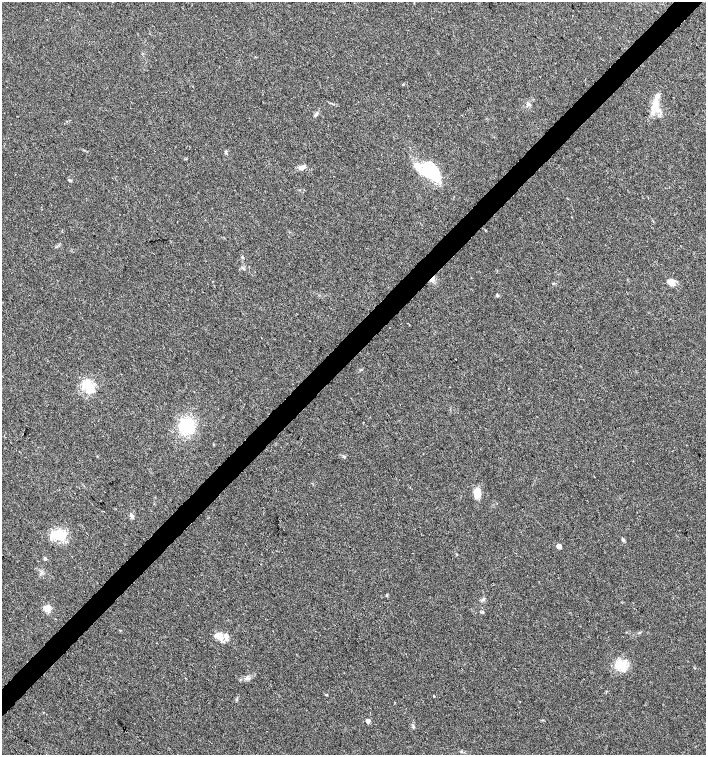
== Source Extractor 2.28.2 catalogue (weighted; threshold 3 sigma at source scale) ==
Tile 10 of 4 x 4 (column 2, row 3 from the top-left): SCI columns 1629-3036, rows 1506-3010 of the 6007 x 6026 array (HDU 1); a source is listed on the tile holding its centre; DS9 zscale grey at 2 x 2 block average (1 PNG px = mean of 2 x 2 image px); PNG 708 x 757 px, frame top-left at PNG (2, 2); no overlay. Shown black and unused: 4% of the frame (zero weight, under 3 of 4 exposures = <1% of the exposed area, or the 3 px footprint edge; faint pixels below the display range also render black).
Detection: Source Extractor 2.28.2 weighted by HDU 2 'WHT'; one run over the whole footprint, this tile lists its part. Background 0.021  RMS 0.0028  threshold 0.0128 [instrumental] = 3 sigma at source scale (4.5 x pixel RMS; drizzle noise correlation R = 1.50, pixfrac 1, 0.0396/0.0396 arcsec/px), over >= 5 px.
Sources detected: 38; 1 inside a brighter object's white glare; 1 cosmic-ray / hot-pixel residue — not listed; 3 inside a brighter listed object's ellipse — not listed separately; the other 33 listed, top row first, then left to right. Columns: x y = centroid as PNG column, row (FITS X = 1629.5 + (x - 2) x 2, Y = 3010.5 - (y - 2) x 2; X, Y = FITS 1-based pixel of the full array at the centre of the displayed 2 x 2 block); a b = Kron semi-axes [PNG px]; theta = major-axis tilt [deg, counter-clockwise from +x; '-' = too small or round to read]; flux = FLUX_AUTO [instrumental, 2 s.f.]
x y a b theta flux
655 104 21 9 -86 10
316 114 5 3 - 1
226 152 4 3 - 0.7
302 167 9 5 9 2.6
431 172 27 18 -31 29
69 180 4 3 - 0.77
242 257 3 2 - 0.48
244 269 3 2 - 0.58
432 279 7 3 60 1.8
671 282 9 7 -55 4.8
89 386 16 11 -30 14
186 426 12 11 - 29
344 457 4 3 - 0.74
477 493 11 7 -88 7.1
103 511 2 2 - 0.41
131 515 5 3 - 1.1
58 535 19 11 -3 17
623 540 5 3 - 1
559 546 3 3 - 6.1
457 554 3 2 - 0.36
45 558 4 3 - 1.1
387 595 3 3 - 0.56
483 599 6 3 45 1.2
47 609 3 3 - 22
482 612 4 3 - 0.77
639 632 3 3 - 0.49
218 635 9 7 29 4.1
226 635 6 5 - 2
621 665 15 12 -5 11
247 678 5 4 - 1.5
326 695 3 2 - 0.47
368 721 3 3 - 3.5
413 727 4 3 - 0.77
Overlapping masked pixels (flux is a lower limit): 1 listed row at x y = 432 279
Diffuse or blended objects may show on this block-average render without a row.